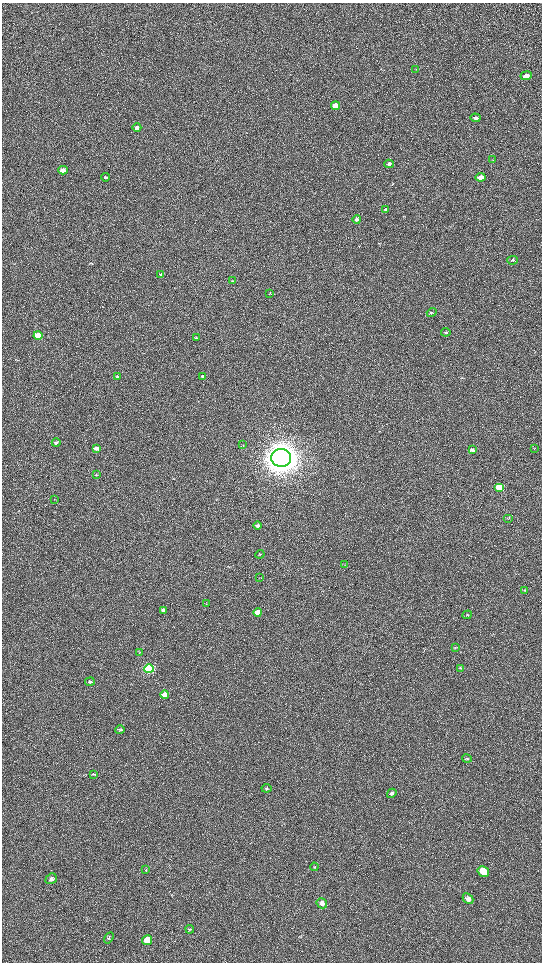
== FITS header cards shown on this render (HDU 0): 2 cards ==
NAXIS1  =                 1080 / length of data axis 1
NAXIS2  =                 1920 / length of data axis 2

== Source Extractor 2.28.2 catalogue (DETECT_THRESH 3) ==
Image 1080 x 1920 px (HDU 0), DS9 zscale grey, zoomed out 1/2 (1 PNG px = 2 x 2 image px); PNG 544 x 964 px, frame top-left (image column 1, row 1919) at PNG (2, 3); each listed source drawn as its Kron ellipse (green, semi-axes under 4 px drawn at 4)
Background 485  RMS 24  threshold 70.5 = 3 sigma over >= 5 px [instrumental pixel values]
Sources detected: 64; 3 cannot appear on this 1/2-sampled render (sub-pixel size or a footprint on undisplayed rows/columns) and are neither listed nor drawn; the other 61 listed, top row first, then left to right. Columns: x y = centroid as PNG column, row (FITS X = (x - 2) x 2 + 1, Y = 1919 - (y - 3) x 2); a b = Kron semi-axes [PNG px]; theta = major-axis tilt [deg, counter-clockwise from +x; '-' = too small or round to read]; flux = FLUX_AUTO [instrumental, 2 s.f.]
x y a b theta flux
416 69 3 2 - 2.0e+03
526 76 6 4 9 2.8e+04
335 106 4 3 - 6.3e+04
475 118 5 4 - 9.9e+03
137 127 4 3 - 1.3e+04
493 160 4 2 - 3.2e+03
389 164 4 4 - 1.3e+04
63 170 5 4 - 2.5e+04
106 177 4 3 - 7.8e+03
481 177 5 4 - 6.2e+04
385 209 4 3 - 5.4e+03
357 220 4 3 - 8.4e+03
512 260 5 3 - 5.3e+03
161 275 3 3 - 4.8e+03
232 281 4 3 - 3.8e+03
270 293 3 2 - 2.0e+03
432 312 5 4 - 5.9e+03
446 332 4 3 - 5.8e+03
38 335 4 3 - 1.8e+05
196 338 4 3 - 6.6e+03
118 376 4 3 - 5.8e+03
203 376 4 3 - 9.9e+03
56 443 4 3 - 7.7e+03
243 445 4 2 - 2.1e+03
96 448 4 3 - 2.0e+04
534 448 3 2 - 1.8e+03
472 450 4 3 - 1.1e+04
281 458 10 9 - 1.1e+07
96 475 3 2 - 2.5e+03
500 487 5 4 - 1.9e+05
55 499 2 2 - 1.7e+03
508 518 5 3 - 3.3e+03
257 525 4 3 - 1.2e+04
260 554 4 3 - 4.3e+03
345 565 3 2 - 1.9e+03
259 578 4 2 - 3.0e+03
525 590 4 3 - 3.0e+03
206 603 3 2 - 2.6e+03
163 610 4 3 - 1.8e+04
258 612 4 3 - 3.9e+04
467 615 5 3 - 3.8e+03
455 648 3 2 - 2.0e+03
139 652 4 2 - 3.0e+03
461 668 3 3 - 2.8e+03
149 669 5 4 - 8.9e+05
90 682 5 3 - 7.1e+03
165 695 4 3 - 8.8e+04
120 730 5 4 - 7.0e+03
467 759 5 4 - 7.3e+03
93 774 3 3 - 3.8e+03
266 788 5 4 - 7.6e+03
392 793 5 4 - 1.1e+04
314 867 4 3 - 3.6e+03
146 870 4 3 - 3.1e+03
483 871 6 5 - 9.9e+04
51 879 6 5 - 1.4e+04
468 899 6 4 -43 2.7e+04
322 903 5 5 - 2.3e+04
190 929 4 4 - 4.1e+03
109 938 6 3 57 5.9e+03
147 940 5 5 - 7.7e+04
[3 sub-pixel or undisplayed-footprint detections neither listed nor drawn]